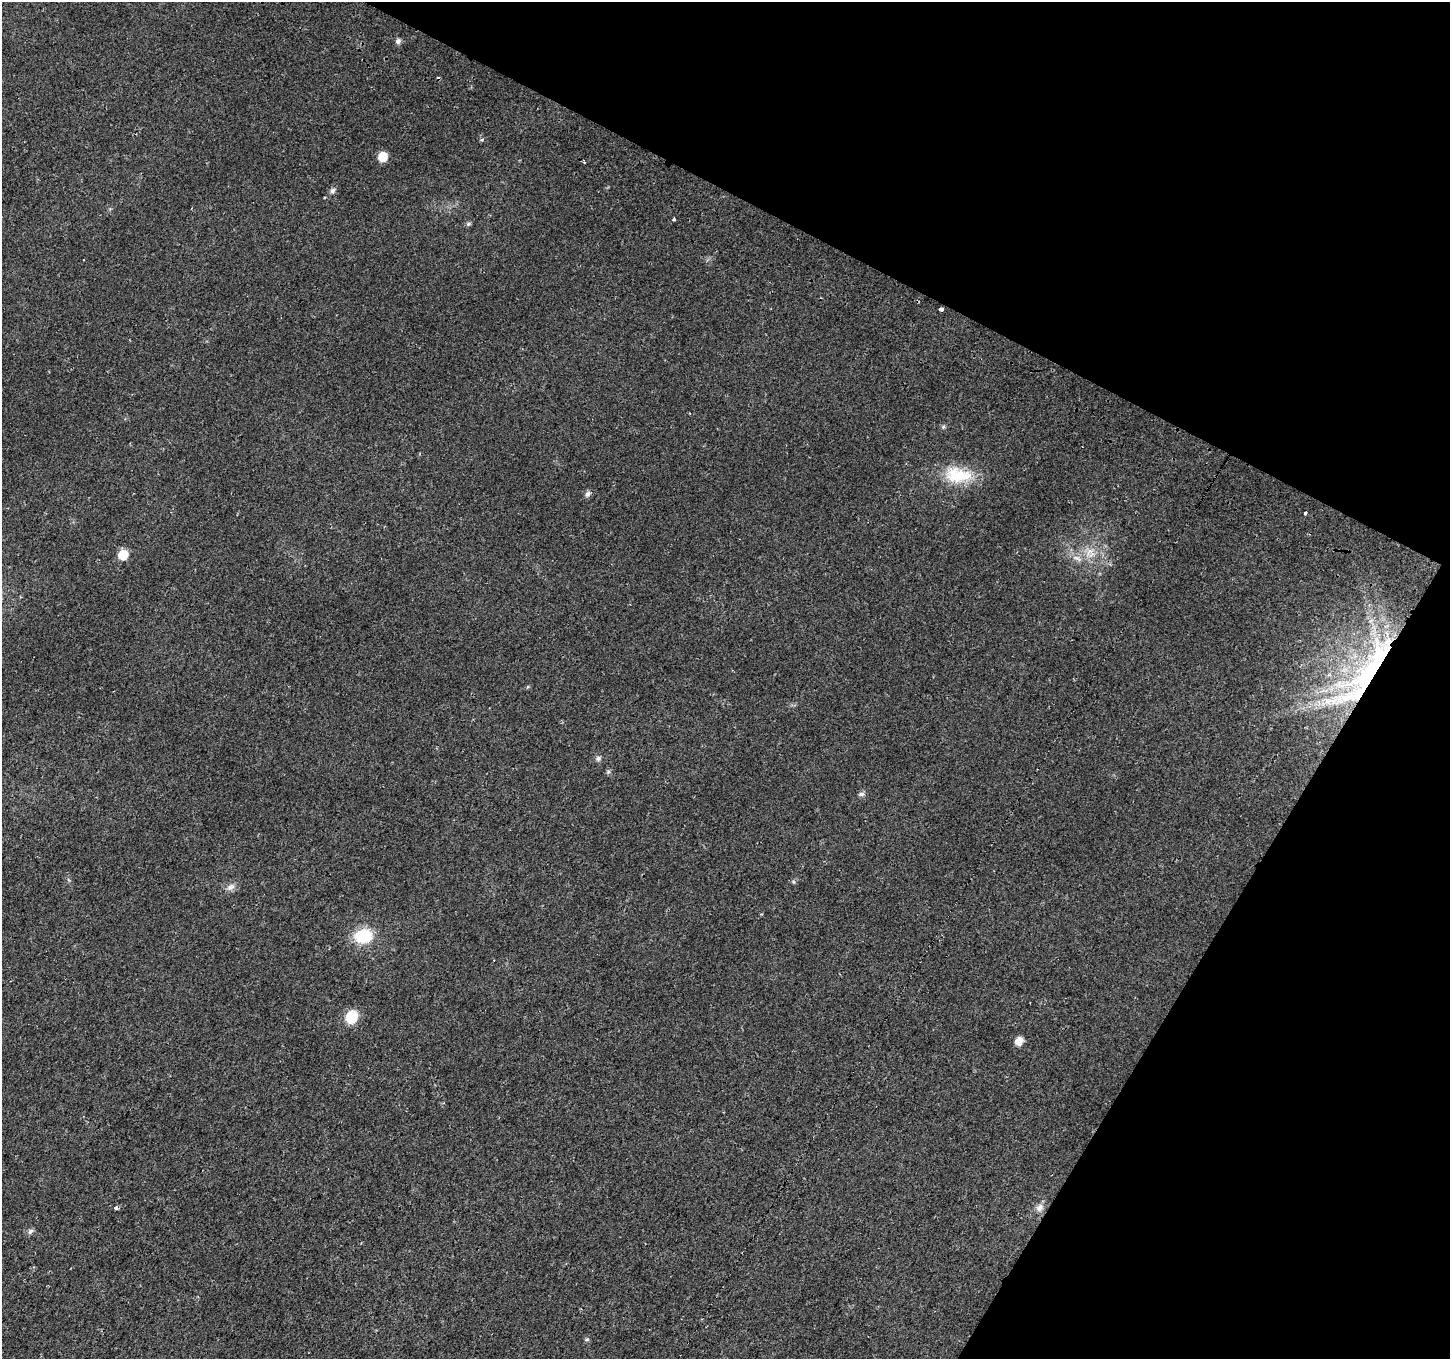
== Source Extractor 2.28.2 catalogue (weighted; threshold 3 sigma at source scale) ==
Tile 8 of 4 x 4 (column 4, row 2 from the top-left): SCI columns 4384-5831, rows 3030-4386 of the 5859 x 5992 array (HDU 1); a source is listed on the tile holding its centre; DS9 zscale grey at full resolution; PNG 1452 x 1361 px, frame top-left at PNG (2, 2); no overlay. Shown black and unused: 26% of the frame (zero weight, under 2 of 3 exposures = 3% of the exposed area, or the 3 px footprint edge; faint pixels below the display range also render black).
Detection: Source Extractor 2.28.2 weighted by HDU 2 'WHT'; one run over the whole footprint, this tile lists its part. Background 0.0266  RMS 0.0078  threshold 0.0352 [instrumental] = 3 sigma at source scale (4.5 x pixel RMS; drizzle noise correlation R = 1.50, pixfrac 1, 0.0396/0.0396 arcsec/px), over >= 5 px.
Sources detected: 28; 1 inside a brighter object's white glare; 1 cosmic-ray / hot-pixel residue — not listed; the other 26 listed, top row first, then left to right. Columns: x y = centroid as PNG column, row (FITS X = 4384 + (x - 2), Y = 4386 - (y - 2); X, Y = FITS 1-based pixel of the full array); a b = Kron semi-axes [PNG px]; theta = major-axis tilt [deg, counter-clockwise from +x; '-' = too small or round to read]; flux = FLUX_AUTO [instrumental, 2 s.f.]
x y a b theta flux
398 41 7 6 - 2.5
382 157 8 8 - 12
584 162 4 3 - 0.69
332 191 8 7 - 2.4
674 219 3 3 - 2.1
468 224 6 5 - 1.3
941 309 4 3 - 7.3
958 475 39 21 -5 32
588 494 8 6 53 2.5
1306 512 4 3 - 6.5
1089 552 12 7 56 5.8
123 555 8 8 - 15
1076 558 7 4 -2 2.1
1369 677 100 27 47 140
598 758 7 6 - 1.9
608 772 6 4 46 1.2
861 794 8 5 0 2
793 882 6 4 -45 1
230 887 13 8 27 4.1
363 936 21 16 10 27
351 1017 10 9 - 30
1019 1041 9 7 46 6.9
116 1208 5 4 - 1.7
1039 1208 12 9 63 4.7
30 1231 9 6 45 2.1
587 1339 5 5 - 1.2
Overlapping masked pixels (flux is a lower limit): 1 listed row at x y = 1369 677